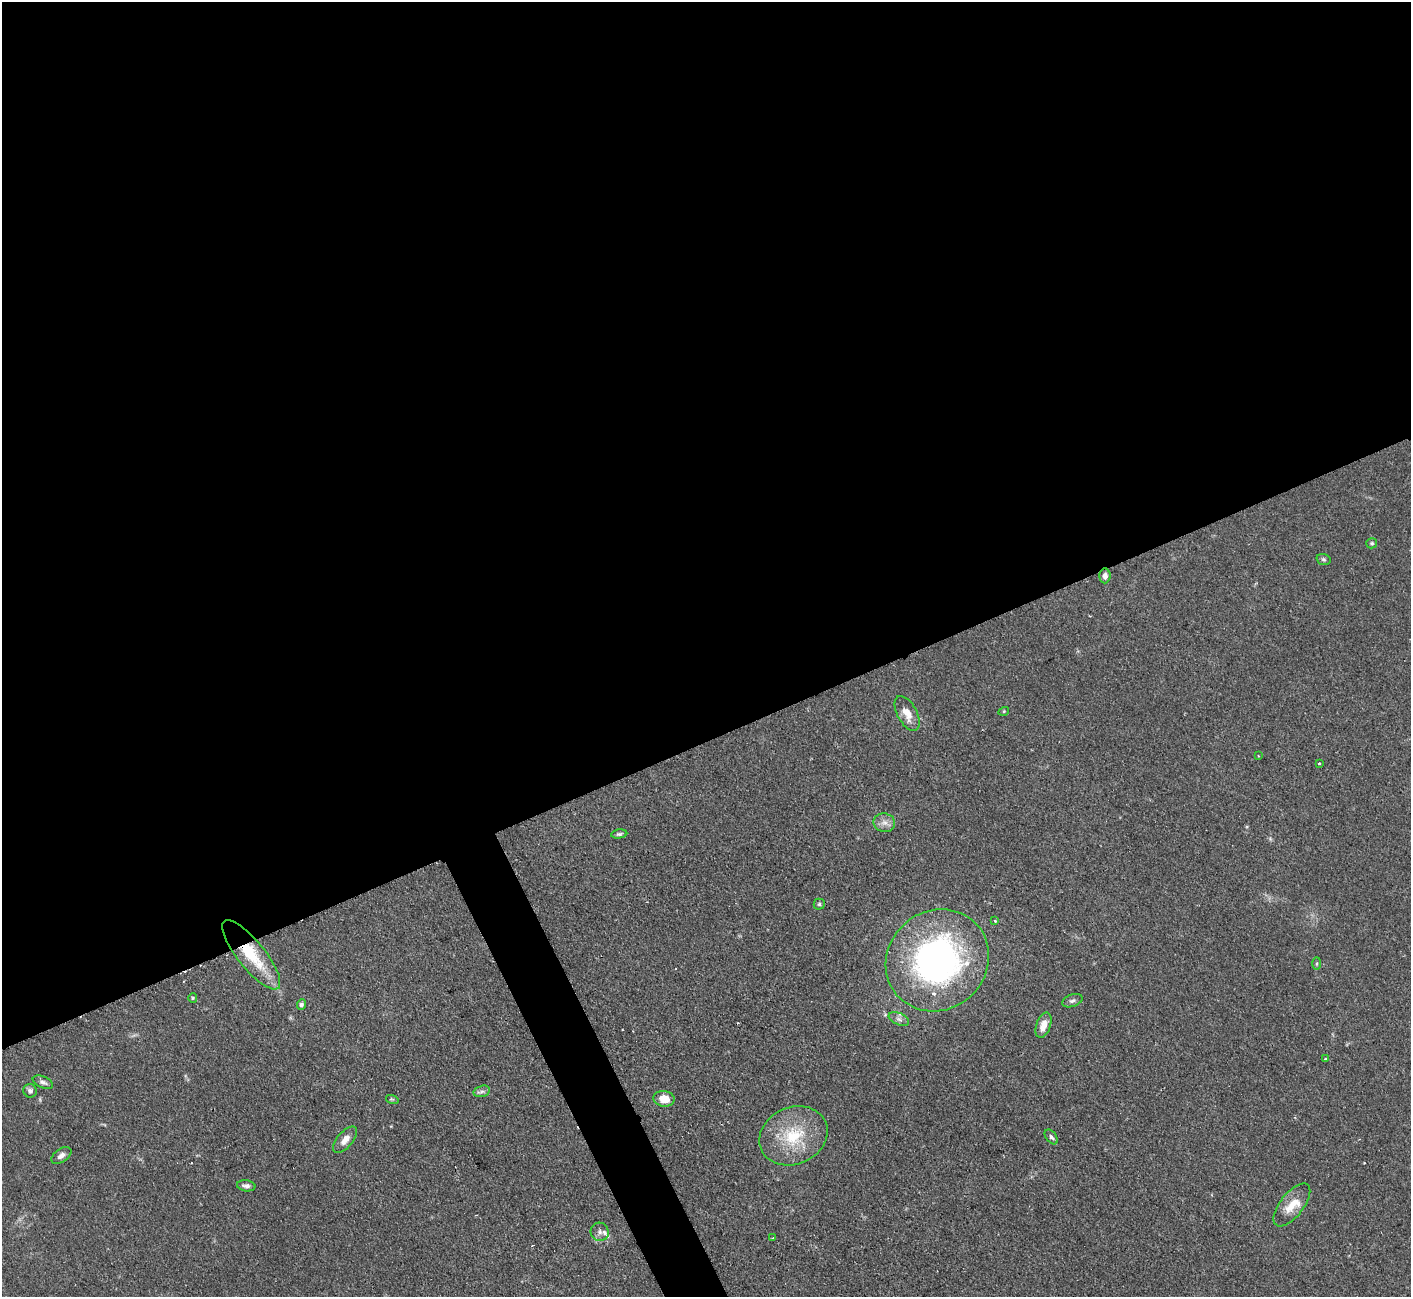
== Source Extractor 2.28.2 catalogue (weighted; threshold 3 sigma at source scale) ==
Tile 2 of 4 x 4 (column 2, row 1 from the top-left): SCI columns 1409-2817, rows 4174-5468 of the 5636 x 5623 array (HDU 1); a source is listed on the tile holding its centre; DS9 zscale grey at full resolution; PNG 1413 x 1299 px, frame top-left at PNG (2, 2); each listed source drawn as its Kron ellipse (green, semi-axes under 4 px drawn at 4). Shown black and unused: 59% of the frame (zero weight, under 2 of 3 exposures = <1% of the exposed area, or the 3 px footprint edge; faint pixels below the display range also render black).
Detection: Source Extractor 2.28.2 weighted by HDU 2 'WHT'; one run over the whole footprint, this tile lists its part. Background 0.0825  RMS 0.0058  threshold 0.026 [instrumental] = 3 sigma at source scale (4.5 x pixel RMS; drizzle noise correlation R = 1.50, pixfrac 1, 0.05/0.05 arcsec/px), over >= 5 px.
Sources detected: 37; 1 cosmic-ray / hot-pixel residue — neither listed nor drawn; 3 inside a brighter listed object's ellipse — not listed separately; the other 33 listed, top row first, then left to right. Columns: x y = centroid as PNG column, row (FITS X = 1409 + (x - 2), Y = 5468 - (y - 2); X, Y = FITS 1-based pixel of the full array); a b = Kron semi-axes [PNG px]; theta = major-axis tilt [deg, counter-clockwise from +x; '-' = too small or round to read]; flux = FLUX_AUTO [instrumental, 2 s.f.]
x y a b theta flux
1372 543 5 5 - 0.91
1324 559 7 5 -19 1.1
1105 576 7 5 87 2.5
1004 711 5 3 - 0.54
907 713 19 9 -61 7.9
1258 756 4 2 - 0.41
1319 763 3 3 - 0.99
884 823 11 9 -13 3.8
619 834 8 4 6 1.2
819 904 5 5 - 0.96
995 921 4 3 - 0.82
251 955 43 13 -51 32
937 960 53 49 41 180
1317 963 6 4 90 0.82
193 998 5 4 - 0.72
1072 1001 10 6 19 1.8
301 1005 5 4 - 1.5
899 1019 11 5 -23 2.2
1043 1025 13 7 70 6.5
1325 1059 4 3 - 0.78
43 1082 10 5 -23 2.1
30 1091 7 6 - 1.8
482 1091 8 5 16 1.6
392 1099 6 4 -17 0.77
664 1099 10 8 -10 7.7
793 1136 35 28 24 33
1051 1137 8 5 -51 1.4
345 1140 16 7 49 5.1
61 1155 11 6 35 3
246 1186 9 5 -7 2.1
1292 1205 26 11 52 10
600 1232 9 9 - 2.9
773 1238 3 3 - 0.72
Overlapping masked pixels (flux is a lower limit): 1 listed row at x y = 251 955